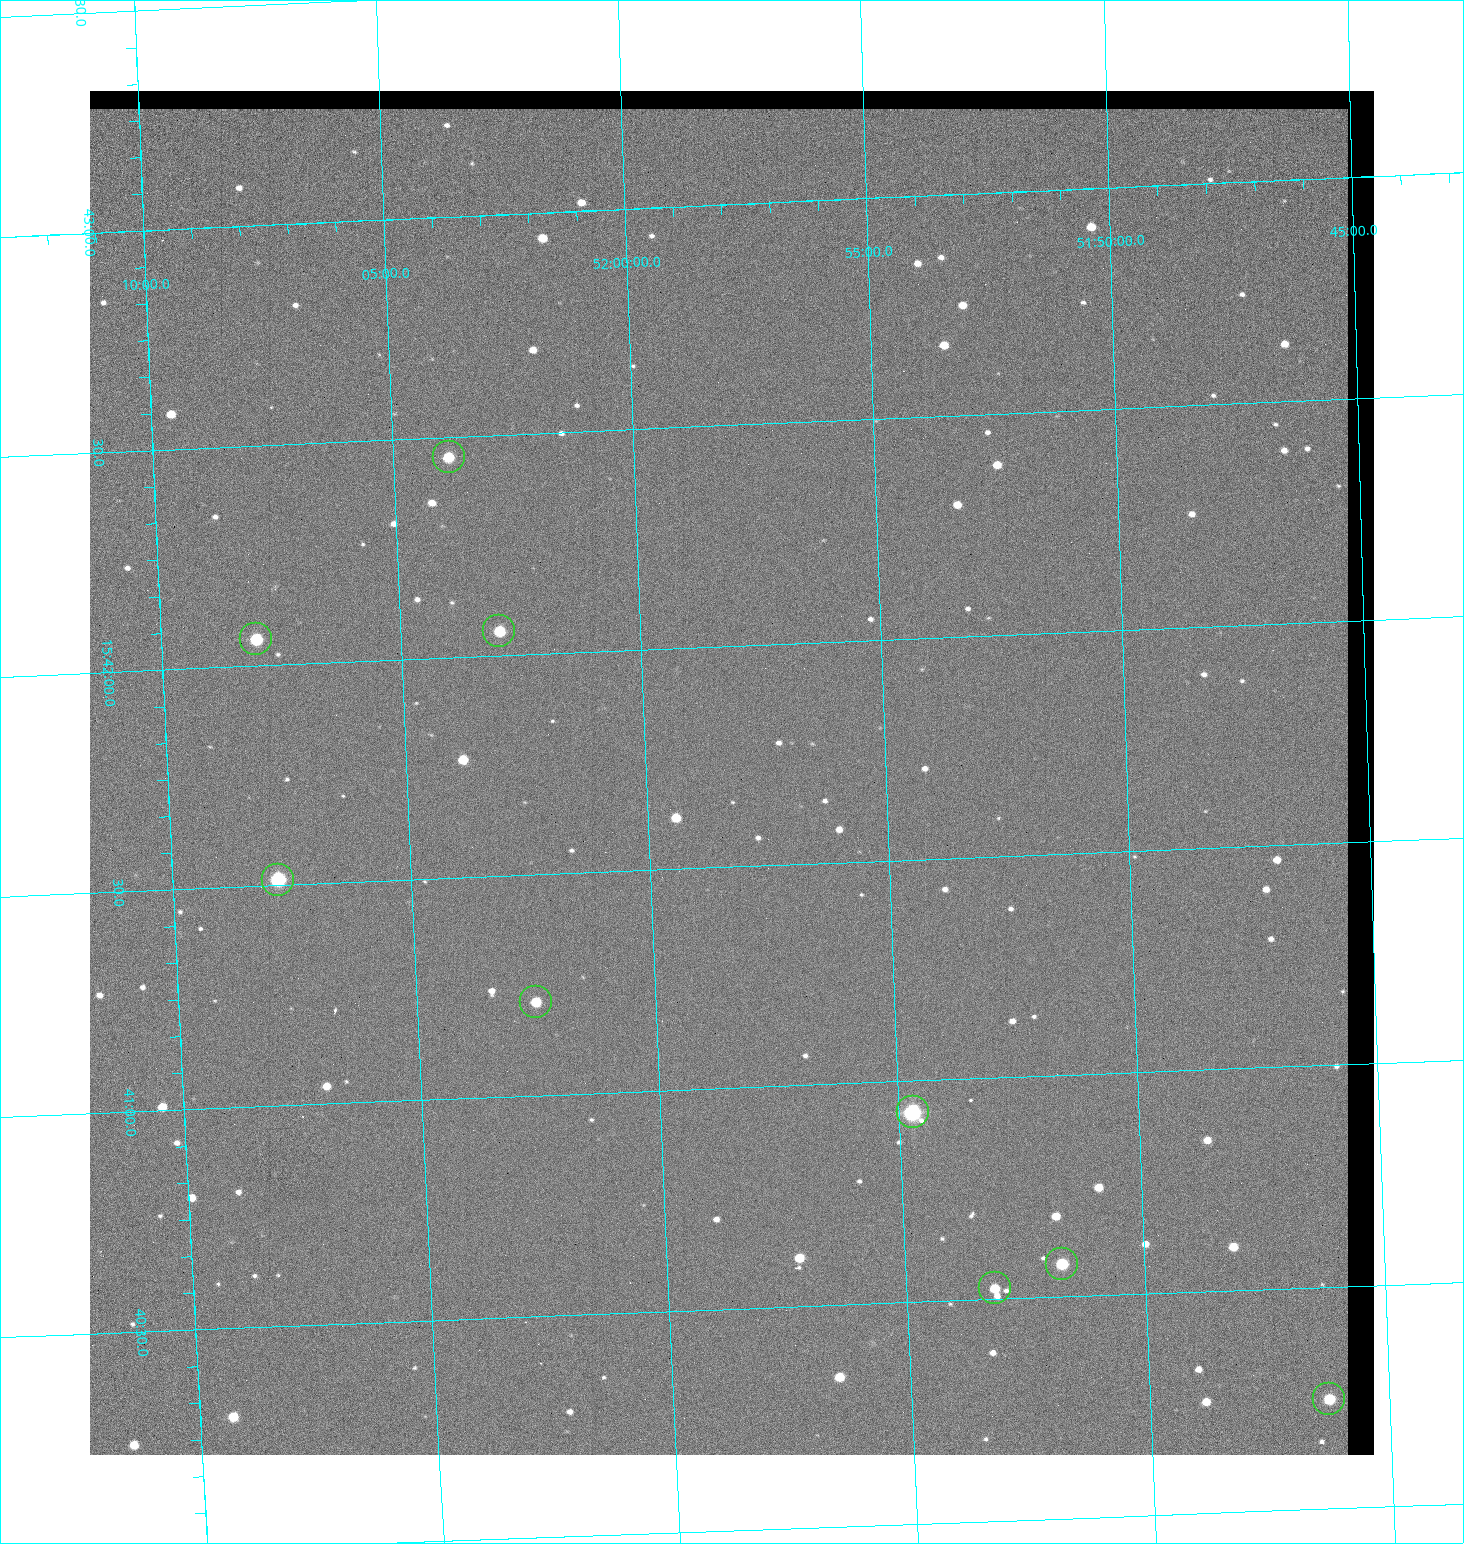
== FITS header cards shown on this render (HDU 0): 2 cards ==
NAXIS1  =                 1284 / length of data axis 1
NAXIS2  =                 1364 / length of data axis 2

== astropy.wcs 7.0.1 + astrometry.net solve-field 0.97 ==
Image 1284 x 1364 px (HDU 0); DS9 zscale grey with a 90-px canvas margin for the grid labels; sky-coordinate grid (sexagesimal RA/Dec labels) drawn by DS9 from the SOLVED WCS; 9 Tycho-2 reference stars matched to detected sources circled (green)
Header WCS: RA---TAN/DEC--TAN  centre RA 15:41:43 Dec +51:58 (235.43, +51.97 deg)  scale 1.26 arcsec/px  FOV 26.9' x 28.5'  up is +92 deg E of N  parity flipped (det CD > 0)
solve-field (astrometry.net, Tycho-2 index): VERIFIED the header's WCS against the Tycho-2 star catalogue (9 matches, 0 conflicts) and refined it, rather than solving blind
Solved WCS: RA---TAN-SIP/DEC--TAN-SIP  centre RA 15:41:43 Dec +51:58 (235.43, +51.97 deg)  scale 1.25 arcsec/px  FOV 26.8' x 28.5'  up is +92 deg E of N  parity flipped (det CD > 0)
The solver's refit moves the header's centre by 0.49 arcsec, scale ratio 0.9965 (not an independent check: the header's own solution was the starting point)
Tycho-2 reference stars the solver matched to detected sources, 9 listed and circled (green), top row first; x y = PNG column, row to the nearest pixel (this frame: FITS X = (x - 90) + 1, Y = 1364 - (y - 91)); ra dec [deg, ICRS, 3 dp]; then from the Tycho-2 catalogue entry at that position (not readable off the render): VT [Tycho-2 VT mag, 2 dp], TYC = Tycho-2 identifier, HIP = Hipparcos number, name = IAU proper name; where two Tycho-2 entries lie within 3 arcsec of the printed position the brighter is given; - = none
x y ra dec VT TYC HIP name
449 457 235.614 +52.064 11.61 3489-1132-1 - -
499 631 235.514 +52.049 11.19 3489-1407-1 - -
256 639 235.515 +52.133 11.12 3489-1380-1 - -
278 880 235.378 +52.130 9.31 3489-1322-1 76850 -
536 1002 235.303 +52.042 11.52 3489-958-1 - -
913 1112 235.232 +51.912 9.59 3489-824-1 - -
1062 1264 235.143 +51.862 10.97 3489-1016-1 - -
995 1288 235.131 +51.886 12.29 3489-908-1 - -
1329 1399 235.062 +51.771 11.53 3489-1453-1 - -